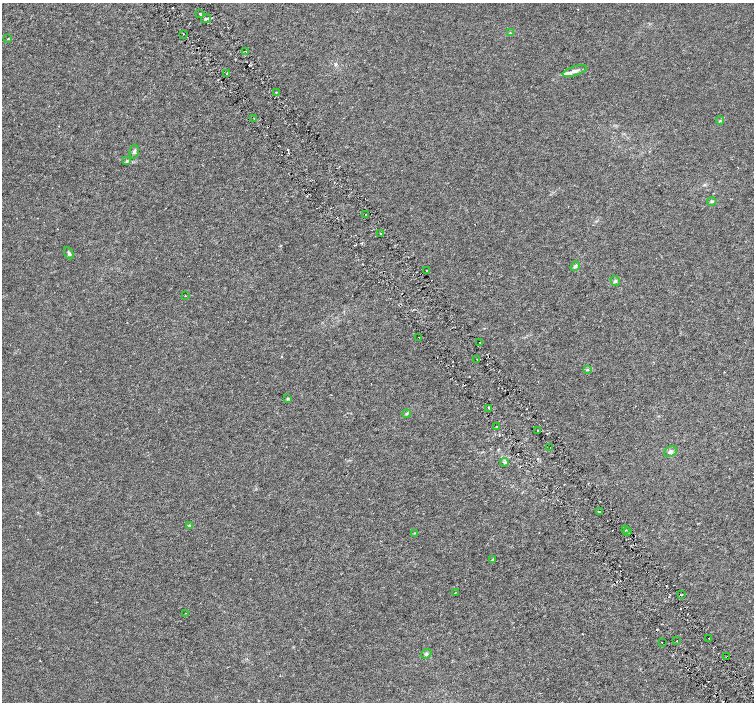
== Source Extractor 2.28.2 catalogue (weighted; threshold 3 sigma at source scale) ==
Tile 6 of 4 x 4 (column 2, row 2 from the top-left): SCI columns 1510-3012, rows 3004-4403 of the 6019 x 5941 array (HDU 1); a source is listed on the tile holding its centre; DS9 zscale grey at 2 x 2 block average (1 PNG px = mean of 2 x 2 image px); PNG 756 x 704 px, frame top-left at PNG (2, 3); each listed source drawn as its Kron ellipse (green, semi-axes under 4 px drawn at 4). Shown black and unused: <1% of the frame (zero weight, under 3 of 6 exposures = <1% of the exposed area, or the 3 px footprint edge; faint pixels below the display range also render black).
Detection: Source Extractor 2.28.2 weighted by HDU 2 'WHT'; one run over the whole footprint, this tile lists its part. Background 0.00144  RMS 0.0017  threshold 0.00707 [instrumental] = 3 sigma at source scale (4.09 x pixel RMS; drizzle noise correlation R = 1.36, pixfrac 0.8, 0.0396/0.0396 arcsec/px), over >= 5 px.
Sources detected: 54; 6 cosmic-ray / hot-pixel residue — neither listed nor drawn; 1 inside a brighter listed object's ellipse — not listed separately; the other 47 listed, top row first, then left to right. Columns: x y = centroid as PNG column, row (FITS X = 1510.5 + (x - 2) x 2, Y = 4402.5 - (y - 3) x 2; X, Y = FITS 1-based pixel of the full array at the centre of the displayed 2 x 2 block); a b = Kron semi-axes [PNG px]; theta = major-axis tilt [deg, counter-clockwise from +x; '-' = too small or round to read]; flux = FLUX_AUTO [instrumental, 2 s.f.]
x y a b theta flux
199 14 3 2 - 0.26
206 19 5 3 - 0.75
510 33 3 3 - 0.27
183 34 2 2 - 0.16
8 39 3 2 - 0.23
246 51 2 2 - 0.33
575 71 13 4 18 2
227 74 3 2 - 0.28
276 92 2 2 - 0.31
254 118 2 2 - 0.22
720 121 4 3 - 0.39
134 152 7 4 81 0.83
127 161 3 3 - 0.43
712 201 5 4 - 0.61
366 214 2 2 - 0.17
380 233 2 2 - 0.42
69 253 6 3 -60 0.66
575 266 5 4 - 0.75
427 271 2 2 - 0.18
615 281 5 4 - 0.67
186 296 2 2 - 0.18
419 337 2 2 - 0.18
480 342 2 2 - 0.2
477 359 2 2 - 0.18
587 370 3 3 - 0.33
288 399 4 3 - 0.38
489 408 2 2 - 0.65
407 414 4 2 - 0.36
497 426 2 2 - 0.25
538 430 2 2 - 0.27
550 447 2 2 - 0.29
670 452 7 5 27 1.1
504 462 4 3 - 0.44
599 512 2 2 - 0.25
189 526 4 3 - 0.48
625 530 2 2 - 0.22
627 532 2 2 - 0.15
414 533 2 2 - 0.3
492 560 3 2 - 0.91
455 593 2 2 - 0.14
682 595 2 2 - 0.16
185 613 2 2 - 0.14
709 639 2 2 - 0.16
677 641 2 2 - 0.19
662 642 2 2 - 0.14
426 654 5 4 - 0.71
727 657 2 2 - 0.22
Overlapping masked pixels (flux is a lower limit): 1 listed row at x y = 727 657
Diffuse or blended objects may show on this block-average render without a row.